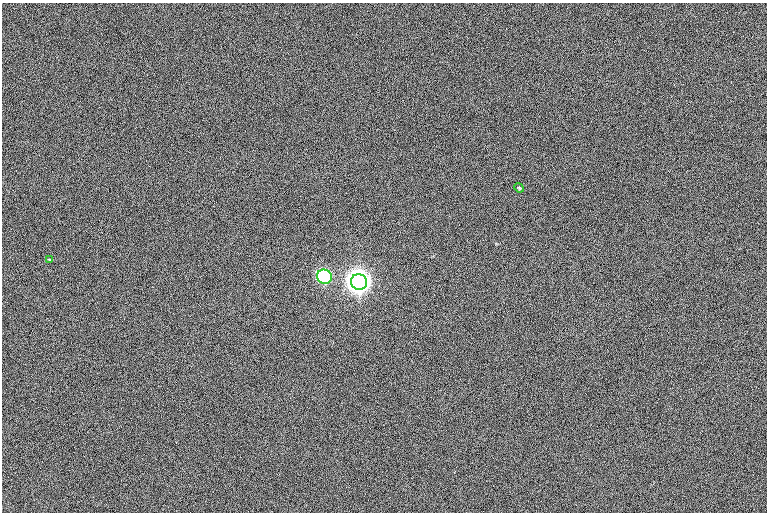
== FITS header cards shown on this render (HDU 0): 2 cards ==
NAXIS1  =                 765  / length of data axis 1
NAXIS2  =                 510  / length of data axis 2

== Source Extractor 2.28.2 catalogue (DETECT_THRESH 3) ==
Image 765 x 510 px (HDU 0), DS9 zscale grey, 1 PNG px = 1 image px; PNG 769 x 514 px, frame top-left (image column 1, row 510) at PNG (2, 3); each listed source drawn as its Kron ellipse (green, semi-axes under 4 px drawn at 4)
Background 3.07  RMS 12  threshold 37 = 3 sigma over >= 5 px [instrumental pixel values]
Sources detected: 4; all 4 listed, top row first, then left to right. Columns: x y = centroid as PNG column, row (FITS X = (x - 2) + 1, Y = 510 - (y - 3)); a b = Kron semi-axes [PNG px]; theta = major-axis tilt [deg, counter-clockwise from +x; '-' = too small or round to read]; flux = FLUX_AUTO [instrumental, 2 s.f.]
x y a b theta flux
519 188 5 4 - 8.6e+02
49 259 3 3 - 1.4e+03
324 277 7 7 - 2.3e+05
359 282 8 7 - 1.4e+06